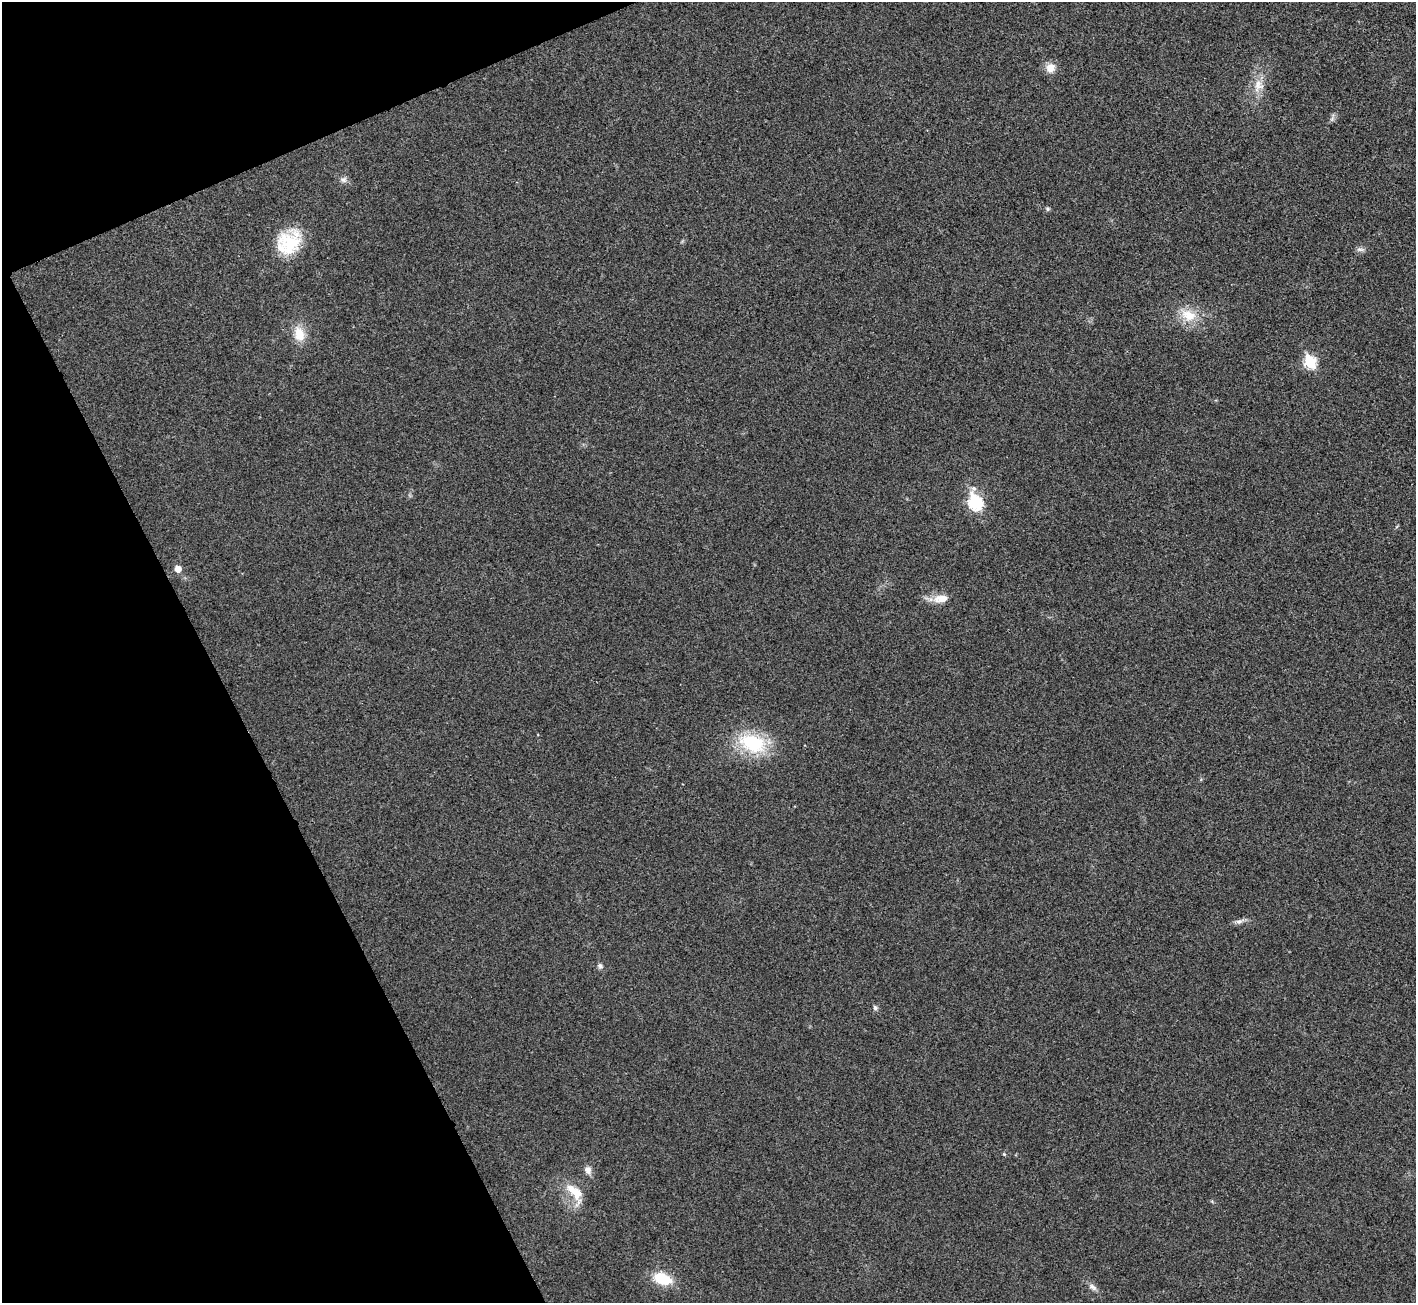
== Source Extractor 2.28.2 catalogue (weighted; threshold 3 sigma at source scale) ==
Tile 5 of 4 x 4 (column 1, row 2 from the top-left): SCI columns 6-1419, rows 2763-4063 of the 5667 x 5657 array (HDU 1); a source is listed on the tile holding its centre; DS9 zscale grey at full resolution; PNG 1418 x 1305 px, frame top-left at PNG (2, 2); no overlay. Shown black and unused: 20% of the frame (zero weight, under 3 of 4 exposures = <1% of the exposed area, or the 3 px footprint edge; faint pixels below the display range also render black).
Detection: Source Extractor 2.28.2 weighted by HDU 2 'WHT'; one run over the whole footprint, this tile lists its part. Background 0.0505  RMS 0.0067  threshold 0.0303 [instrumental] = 3 sigma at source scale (4.5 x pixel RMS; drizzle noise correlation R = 1.50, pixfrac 1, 0.05/0.05 arcsec/px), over >= 5 px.
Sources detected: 23; all 23 listed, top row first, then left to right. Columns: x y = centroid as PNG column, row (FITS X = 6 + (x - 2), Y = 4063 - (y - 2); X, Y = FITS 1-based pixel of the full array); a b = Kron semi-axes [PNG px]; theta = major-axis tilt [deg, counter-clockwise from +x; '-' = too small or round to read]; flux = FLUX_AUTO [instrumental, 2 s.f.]
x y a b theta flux
1050 68 14 12 52 6.2
1258 85 19 15 79 11
1332 118 13 4 70 1.9
343 180 9 8 - 2.7
1048 209 7 5 -1 1.1
289 242 34 26 49 33
1360 249 12 5 -8 2.2
1188 315 24 15 -23 16
299 334 20 14 -77 12
1310 362 7 6 - 58
975 502 9 7 -72 93
178 569 6 5 - 7.1
941 599 22 11 9 8.9
752 743 32 19 -20 45
1239 921 14 5 16 2.8
600 966 8 6 -61 1.9
875 1008 7 6 - 1.5
1004 1154 4 4 - 0.68
588 1170 10 8 -70 3.9
575 1193 34 15 -57 16
1212 1201 5 4 - 0.77
662 1279 17 10 -18 24
1092 1287 13 7 -34 3.1